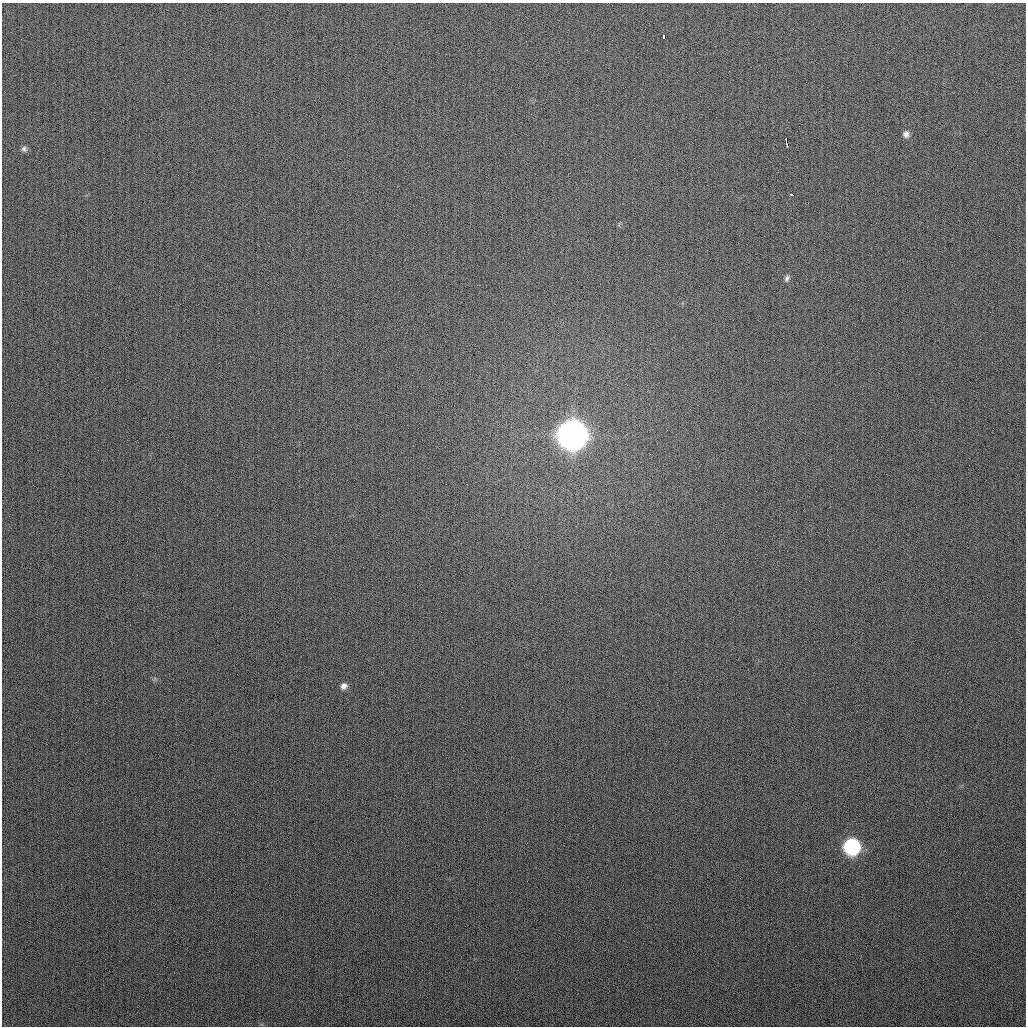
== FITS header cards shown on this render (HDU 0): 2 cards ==
NAXIS1  =                 1024
NAXIS2  =                 1024

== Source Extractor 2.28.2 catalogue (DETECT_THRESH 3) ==
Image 1024 x 1024 px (HDU 0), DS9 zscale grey, 1 PNG px = 1 image px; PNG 1028 x 1028 px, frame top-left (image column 1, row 1024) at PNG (2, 3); no overlay
Background 274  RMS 11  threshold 31.6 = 3 sigma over >= 5 px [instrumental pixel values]
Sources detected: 9; all 9 listed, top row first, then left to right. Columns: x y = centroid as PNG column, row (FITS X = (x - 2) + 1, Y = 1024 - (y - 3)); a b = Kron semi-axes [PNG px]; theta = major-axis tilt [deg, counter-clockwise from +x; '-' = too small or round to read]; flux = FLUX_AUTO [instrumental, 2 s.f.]
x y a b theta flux
663 36 4 3 - 1.0e+04
906 134 8 7 - 2.9e+03
786 143 9 3 -81 1.1e+04
24 149 8 7 - 2.0e+03
791 194 3 3 - 1.8e+03
787 278 8 6 63 1.9e+03
572 435 11 11 - 1.6e+06
344 686 9 7 40 3.3e+03
852 847 9 9 - 1.3e+05